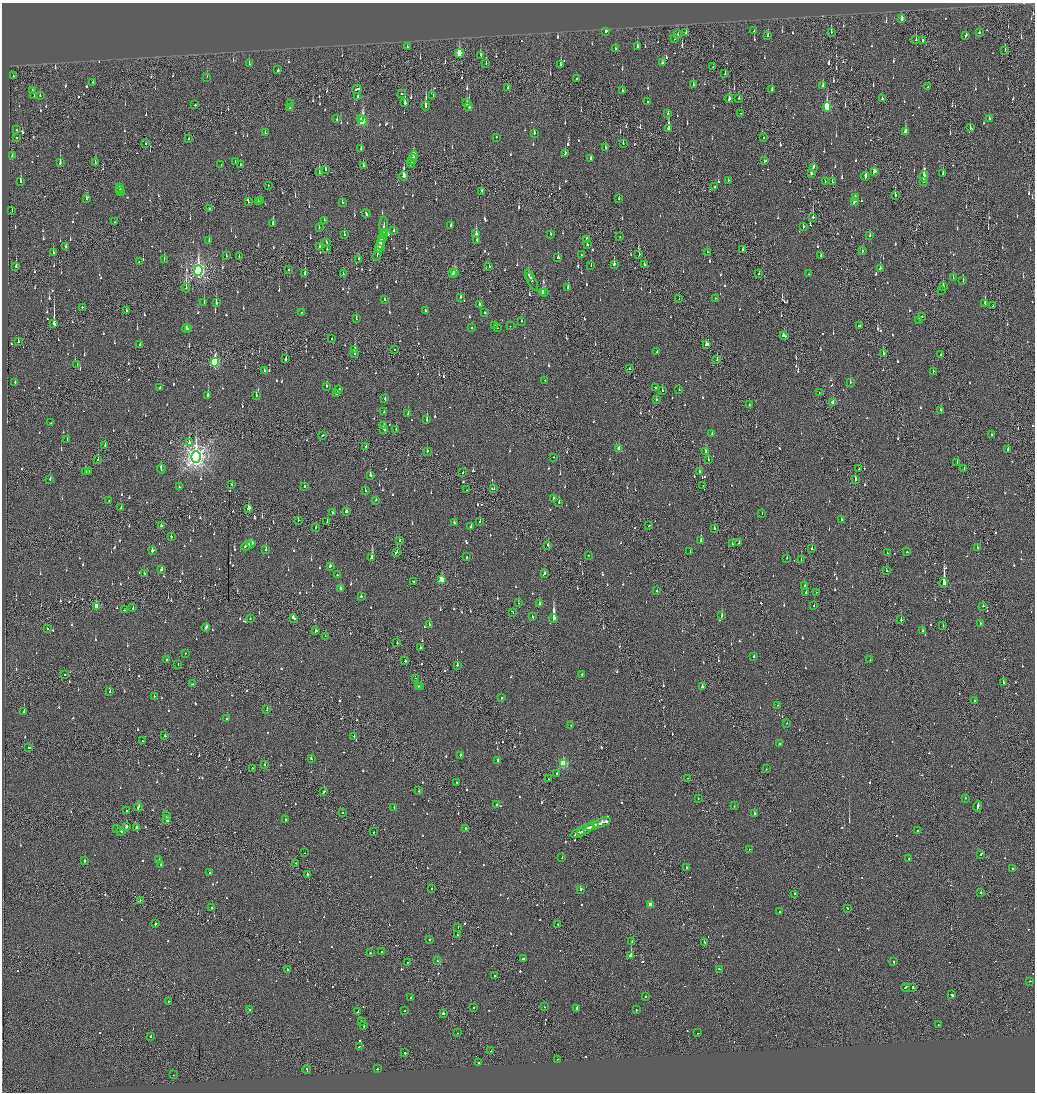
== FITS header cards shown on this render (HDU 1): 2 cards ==
NAXIS1  =                 2065
NAXIS2  =                 2180

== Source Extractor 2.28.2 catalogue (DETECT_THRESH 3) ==
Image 2065 x 2180 px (HDU 1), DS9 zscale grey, zoomed out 1/2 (1 PNG px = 2 x 2 image px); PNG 1037 x 1094 px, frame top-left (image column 1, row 2179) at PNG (2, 3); each listed source drawn as its Kron ellipse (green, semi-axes under 4 px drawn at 4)
Background -0.115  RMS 0.074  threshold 0.221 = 3 sigma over >= 5 px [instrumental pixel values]
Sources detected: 1447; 74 cannot appear on this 1/2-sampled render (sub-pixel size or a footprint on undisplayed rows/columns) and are neither listed nor drawn; of the other 1373, the 500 brightest by FLUX_AUTO listed and drawn (873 fainter detections omitted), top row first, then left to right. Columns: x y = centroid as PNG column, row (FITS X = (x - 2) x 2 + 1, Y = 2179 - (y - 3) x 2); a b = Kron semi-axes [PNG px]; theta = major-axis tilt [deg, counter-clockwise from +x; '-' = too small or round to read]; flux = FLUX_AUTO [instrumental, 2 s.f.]
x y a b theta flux
902 19 4 2 - 83
606 31 2 2 - 150
754 31 2 2 - 150
686 32 4 1 - 88
831 32 2 2 - 220
979 33 2 2 - 84
678 35 3 1 - 200
768 35 3 2 - 94
966 35 3 2 - 79
675 38 2 1 - 59
916 40 3 1 - 76
922 40 3 1 - 67
407 47 2 2 - 63
637 47 3 2 - 220
615 48 2 2 - 67
1005 51 2 1 - 110
459 53 4 3 - 350
480 55 3 2 - 96
486 63 2 1 - 51
663 63 3 3 - 76
249 64 3 2 - 97
560 64 2 2 - 87
713 67 2 2 - 50
278 70 3 2 - 120
725 73 3 2 - 52
13 76 2 2 - 74
207 77 2 2 - 55
576 79 2 2 - 87
92 82 2 2 - 52
693 85 4 2 - 170
823 85 4 2 - 200
508 87 2 2 - 140
928 87 2 1 - 49
357 89 5 2 - 220
772 90 3 2 - 66
32 91 2 2 - 310
622 91 2 2 - 73
401 94 2 2 - 130
34 95 2 2 - 140
40 96 3 2 - 49
358 96 2 2 - 95
433 96 2 1 - 130
739 98 2 2 - 150
729 99 4 2 - 180
882 99 2 2 - 120
647 102 2 2 - 56
291 103 2 1 - 140
405 103 3 2 - 340
467 103 3 2 - 51
195 105 2 2 - 50
426 106 4 2 - 530
469 107 4 2 - 210
827 107 5 3 - 710
290 108 2 2 - 160
741 113 2 1 - 56
668 114 4 1 - 49
360 118 2 2 - 60
337 119 3 2 - 58
989 119 3 2 - 73
362 121 5 3 - 1100
668 128 3 2 - 130
970 128 2 2 - 59
17 129 2 2 - 110
905 131 3 2 - 150
265 133 2 2 - 74
534 133 3 2 - 89
497 137 2 2 - 49
16 138 2 2 - 55
763 138 2 1 - 300
189 139 2 2 - 130
623 143 3 2 - 65
146 144 2 2 - 62
605 148 3 2 - 170
361 149 4 2 - 110
565 153 3 2 - 120
12 156 3 2 - 63
414 156 6 2 79 260
590 158 4 2 - 73
412 159 5 2 - 180
765 161 3 2 - 87
60 162 4 2 - 230
236 162 2 2 - 70
95 163 2 1 - 68
411 163 4 1 - 130
240 164 2 2 - 60
221 165 2 2 - 51
363 165 3 1 - 350
813 167 4 2 - 87
325 170 3 1 - 95
874 172 3 2 - 130
319 173 3 2 - 290
811 174 2 2 - 81
943 174 3 2 - 140
404 176 5 2 - 560
865 176 4 2 - 160
924 177 5 3 - 110
728 180 2 2 - 66
825 181 2 2 - 50
923 181 2 2 - 460
20 182 3 2 - 310
832 182 3 1 - 87
268 185 2 1 - 99
715 186 2 2 - 110
119 187 2 2 - 210
120 189 2 2 - 120
482 191 3 2 - 92
120 192 3 2 - 160
895 195 2 2 - 610
855 197 3 2 - 61
86 199 4 2 - 220
619 199 2 2 - 62
261 200 2 1 - 54
248 202 2 2 - 59
258 202 2 2 - 130
342 202 3 2 - 50
854 202 4 2 - 140
210 209 2 2 - 100
12 210 2 1 - 55
366 214 4 2 - 310
813 217 2 1 - 490
324 220 2 2 - 49
115 222 2 2 - 82
273 223 4 2 - 200
384 226 9 3 89 60
451 226 3 2 - 110
319 227 2 2 - 68
803 227 3 2 - 73
394 230 3 2 - 79
384 232 2 2 - 95
344 234 3 2 - 79
476 234 3 2 - 180
551 234 2 2 - 62
384 235 3 1 - 97
870 236 3 2 - 58
620 237 2 1 - 55
382 238 4 2 - 160
586 239 3 2 - 66
477 240 3 2 - 75
209 241 3 2 - 88
326 243 3 2 - 210
380 244 8 2 74 400
587 245 2 2 - 74
66 247 3 2 - 100
320 247 3 2 - 73
327 249 2 2 - 60
379 249 3 2 - 150
742 249 2 1 - 110
862 251 3 2 - 85
53 252 3 2 - 93
707 252 2 1 - 79
377 254 6 1 73 280
581 255 2 2 - 56
639 255 3 2 - 110
821 255 2 2 - 50
226 256 2 2 - 72
239 256 2 2 - 77
558 257 2 2 - 180
164 259 3 2 - 100
359 259 2 2 - 61
139 261 2 2 - 49
614 264 3 2 - 370
591 265 2 1 - 58
644 265 3 1 - 100
16 266 2 2 - 76
489 267 2 2 - 67
880 268 2 2 - 110
289 270 2 2 - 70
198 271 5 4 - 3800
455 272 4 2 - 170
305 273 3 2 - 350
343 274 2 2 - 64
453 274 2 2 - 110
759 274 2 2 - 53
809 274 2 2 - 60
530 277 3 1 - 130
953 278 2 2 - 110
531 280 11 2 -62 270
963 280 2 2 - 89
568 287 3 2 - 80
943 287 3 2 - 150
186 288 4 1 - 370
942 290 2 1 - 260
543 292 2 1 - 92
544 292 4 2 - 170
460 297 2 2 - 330
715 298 2 2 - 86
385 299 2 2 - 63
679 299 2 2 - 76
204 302 3 2 - 55
216 303 3 2 - 240
985 303 3 2 - 250
479 304 2 2 - 100
993 306 2 1 - 93
82 307 2 2 - 83
425 310 2 2 - 110
126 311 2 1 - 150
302 312 2 1 - 190
485 312 2 2 - 69
922 316 2 2 - 55
356 319 3 1 - 49
919 320 2 2 - 100
521 321 2 2 - 49
54 324 4 2 - 10000
494 325 2 2 - 66
510 326 2 2 - 120
860 326 4 2 - 120
186 328 4 2 - 170
472 328 2 2 - 54
497 328 2 2 - 76
188 329 2 2 - 86
784 336 4 2 - 140
332 339 2 2 - 110
18 342 3 1 - 63
706 344 3 3 - 100
140 345 2 2 - 68
354 349 3 2 - 70
394 350 2 2 - 67
657 352 2 2 - 64
355 353 2 2 - 270
883 353 3 2 - 51
941 355 3 2 - 80
286 359 2 2 - 270
717 359 3 2 - 120
215 362 4 3 - 1300
77 364 2 1 - 58
630 369 2 2 - 63
264 371 2 1 - 110
933 371 2 2 - 51
545 380 2 2 - 57
15 382 2 2 - 88
850 382 2 2 - 49
326 386 3 2 - 70
160 388 2 2 - 97
655 388 2 2 - 68
339 389 4 2 - 280
679 390 2 2 - 59
662 391 2 2 - 150
337 393 3 2 - 310
819 393 2 1 - 59
208 395 2 2 - 150
256 395 2 2 - 220
385 399 3 2 - 89
656 400 2 2 - 77
833 402 3 2 - 170
749 405 2 1 - 92
941 410 3 2 - 74
384 412 2 2 - 71
408 414 2 2 - 130
427 420 3 2 - 210
50 423 2 2 - 110
384 426 3 2 - 52
396 429 2 2 - 69
384 430 3 2 - 100
712 434 4 2 - 110
991 434 2 2 - 80
323 435 2 2 - 100
67 440 2 2 - 230
189 443 3 2 - 300
105 445 2 2 - 84
366 447 2 2 - 80
619 449 4 2 - 170
1008 449 2 2 - 140
427 451 2 1 - 59
705 451 3 2 - 100
196 457 6 4 88 8600
553 457 2 2 - 81
98 460 2 2 - 77
708 460 2 2 - 60
957 463 2 2 - 81
161 469 5 2 - 370
859 469 2 2 - 78
964 469 2 1 - 59
85 471 2 2 - 73
88 471 2 2 - 160
699 471 2 1 - 590
463 473 2 1 - 340
370 475 2 2 - 840
50 479 2 1 - 71
855 479 3 2 - 210
232 484 2 2 - 85
304 486 2 2 - 75
703 486 2 1 - 61
179 487 2 2 - 110
494 489 2 2 - 81
365 490 2 2 - 140
467 490 3 1 - 140
553 498 2 2 - 64
376 500 2 2 - 49
109 501 3 2 - 87
559 502 2 2 - 130
121 507 2 2 - 96
248 508 3 2 - 640
332 512 2 2 - 110
346 512 2 2 - 150
762 513 2 2 - 70
841 519 2 2 - 160
298 520 2 2 - 67
327 522 2 1 - 50
480 522 2 2 - 50
454 523 2 2 - 83
161 526 2 2 - 79
649 526 2 1 - 70
471 527 2 2 - 71
316 528 2 1 - 53
714 528 3 1 - 290
171 536 2 2 - 130
399 540 2 2 - 73
701 540 2 2 - 280
739 543 2 2 - 110
251 544 4 2 - 190
732 544 2 2 - 72
548 545 2 2 - 310
247 546 6 2 27 230
977 547 2 1 - 350
812 548 2 2 - 230
266 549 2 2 - 98
152 551 3 2 - 110
397 552 3 2 - 150
690 552 2 2 - 52
907 552 2 2 - 89
887 553 2 1 - 110
588 555 2 2 - 51
467 557 2 2 - 67
372 558 4 2 - 1200
787 558 2 2 - 90
801 560 2 2 - 51
330 566 3 2 - 97
161 570 3 2 - 78
886 571 2 2 - 81
144 574 2 2 - 110
544 574 3 2 - 110
337 575 2 2 - 120
442 579 3 2 - 330
413 581 3 2 - 240
944 583 4 2 - 16000
805 585 2 2 - 94
340 589 3 2 - 240
657 591 2 2 - 49
817 592 2 2 - 140
806 593 2 2 - 70
361 596 2 2 - 120
519 603 2 2 - 100
539 604 2 2 - 180
814 605 2 2 - 53
97 606 3 2 - 310
983 606 2 2 - 64
133 608 2 1 - 110
124 610 2 2 - 79
513 613 2 2 - 68
533 616 3 2 - 88
722 616 3 2 - 96
294 618 4 2 - 110
553 618 4 2 - 5400
250 619 2 2 - 49
901 620 2 2 - 160
980 624 3 2 - 69
429 625 2 2 - 310
943 626 2 1 - 120
206 627 4 2 - 220
47 628 2 2 - 110
316 631 2 2 - 170
922 631 2 2 - 120
325 636 2 2 - 52
397 643 2 2 - 81
420 648 2 2 - 87
185 653 2 2 - 64
754 656 2 2 - 89
166 660 2 2 - 49
870 660 2 2 - 64
405 661 2 2 - 120
178 664 2 1 - 52
457 665 2 2 - 150
582 674 2 2 - 51
65 675 2 1 - 56
415 678 2 1 - 150
1003 683 4 2 - 150
192 684 2 1 - 62
418 686 2 1 - 53
421 687 2 2 - 190
702 687 3 2 - 110
110 692 2 2 - 120
154 696 2 2 - 98
501 698 2 2 - 77
974 700 2 2 - 87
777 705 2 2 - 61
267 709 3 2 - 59
24 712 2 2 - 290
227 719 2 2 - 51
787 723 2 1 - 53
571 725 2 2 - 51
165 736 2 2 - 65
354 736 2 2 - 59
142 741 2 2 - 77
780 744 2 2 - 75
29 748 2 2 - 66
460 755 2 2 - 98
311 759 2 2 - 110
498 760 2 2 - 120
563 763 3 3 - 910
265 765 2 1 - 230
252 768 2 2 - 66
766 769 2 1 - 97
557 773 2 2 - 170
688 778 2 2 - 59
548 779 2 2 - 65
457 782 3 2 - 75
419 791 2 2 - 63
323 792 3 2 - 130
965 798 2 2 - 70
698 799 2 2 - 83
497 804 2 2 - 60
734 806 2 2 - 61
978 806 5 1 - 220
138 807 4 2 - 350
394 807 2 2 - 54
127 811 2 1 - 51
343 812 2 1 - 100
754 814 2 2 - 640
166 816 2 2 - 58
167 820 3 2 - 360
285 820 3 2 - 71
602 823 9 2 17 630
126 826 2 2 - 250
592 826 7 1 26 320
117 828 2 2 - 50
137 828 2 2 - 110
465 828 2 2 - 99
585 829 9 2 29 560
917 830 2 2 - 60
121 831 3 2 - 69
373 832 2 1 - 50
578 833 7 2 21 270
749 849 2 2 - 89
305 853 2 1 - 65
981 854 3 2 - 84
562 858 2 1 - 74
909 859 2 2 - 86
159 860 3 2 - 62
85 861 2 2 - 200
296 863 2 2 - 55
161 864 2 2 - 57
687 867 3 2 - 150
1012 868 2 2 - 96
209 873 2 2 - 78
307 875 2 2 - 720
431 888 2 1 - 63
580 890 3 2 - 520
981 893 2 2 - 330
794 894 2 2 - 210
140 901 2 1 - 68
650 905 3 2 - 190
212 908 2 2 - 110
847 908 3 1 - 84
779 911 2 2 - 69
155 924 3 2 - 140
558 925 2 2 - 66
458 927 2 1 - 68
457 935 2 2 - 110
429 940 2 2 - 56
632 942 2 1 - 290
704 942 2 2 - 97
382 951 2 2 - 53
370 953 2 2 - 120
631 956 2 2 - 7500
523 959 4 2 - 170
437 961 2 2 - 65
407 962 2 1 - 190
893 962 2 2 - 100
720 969 2 2 - 210
288 970 2 2 - 76
495 976 2 2 - 65
1030 981 2 2 - 64
905 987 4 2 - 160
913 987 3 2 - 350
952 995 3 2 - 1000
645 996 2 2 - 330
410 998 4 2 - 130
168 1001 2 1 - 73
474 1007 2 1 - 290
544 1007 2 2 - 85
577 1008 4 2 - 160
249 1010 2 2 - 180
636 1010 2 1 - 440
404 1011 2 2 - 55
358 1012 2 1 - 1100
443 1013 2 2 - 570
361 1021 2 2 - 95
363 1025 2 1 - 220
938 1025 2 2 - 81
457 1033 2 2 - 64
698 1033 2 2 - 97
151 1036 3 2 - 86
359 1046 3 2 - 97
491 1051 2 1 - 59
405 1053 2 2 - 210
558 1059 3 2 - 66
479 1063 2 2 - 64
377 1069 2 2 - 82
307 1070 4 2 - 130
173 1075 2 1 - 49
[873 fainter detections neither listed nor drawn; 74 sub-pixel or undisplayed-footprint detections neither listed nor drawn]